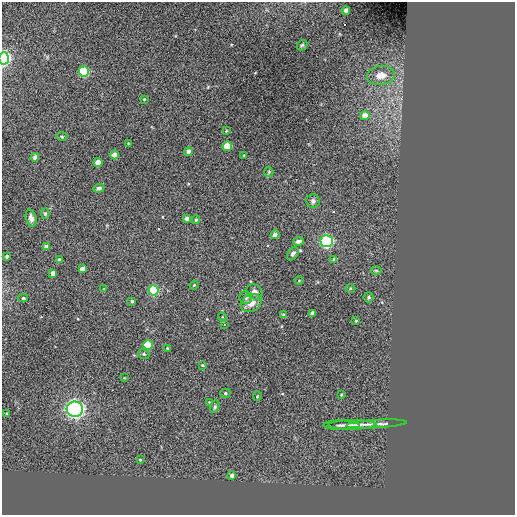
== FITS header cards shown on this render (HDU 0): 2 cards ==
NAXIS1  =                  513 / NUMBER OF ELEMENTS ALONG THIS AXIS
NAXIS2  =                  513 / NUMBER OF ELEMENTS ALONG THIS AXIS

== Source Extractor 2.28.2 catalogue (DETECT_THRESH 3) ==
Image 513 x 513 px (HDU 0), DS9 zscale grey, 1 PNG px = 1 image px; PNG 517 x 517 px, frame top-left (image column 1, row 513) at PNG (2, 2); each listed source drawn as its Kron ellipse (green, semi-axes under 4 px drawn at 4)
Background -0.00212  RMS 44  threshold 131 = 3 sigma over >= 5 px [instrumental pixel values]
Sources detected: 67; all 67 listed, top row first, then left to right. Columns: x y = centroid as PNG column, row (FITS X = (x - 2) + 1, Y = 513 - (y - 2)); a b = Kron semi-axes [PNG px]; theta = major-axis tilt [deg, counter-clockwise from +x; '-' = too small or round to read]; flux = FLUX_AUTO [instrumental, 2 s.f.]
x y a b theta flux
346 11 4 4 - 2.0e+04
302 45 6 4 43 3.8e+03
4 58 6 5 - 8.2e+05
84 72 5 5 - 3.4e+05
381 75 14 9 11 3.1e+04
144 99 4 3 - 2.9e+03
365 116 4 4 - 3.5e+04
226 131 3 3 - 2.7e+03
62 137 6 4 -2 3.5e+03
128 143 3 3 - 2.5e+03
227 146 5 5 - 1.1e+05
189 151 4 4 - 2.0e+04
114 155 4 4 - 2.7e+04
244 156 3 3 - 2.8e+03
35 157 4 4 - 6.6e+03
98 162 4 4 - 4.3e+04
269 172 5 4 - 3.1e+03
99 188 6 4 19 7.5e+03
313 201 7 6 - 9.8e+03
45 214 5 4 - 4.9e+03
31 218 8 5 -76 1.3e+04
187 218 4 4 - 1.5e+04
196 220 4 3 - 3.7e+03
275 235 4 4 - 1.8e+04
298 241 5 4 - 8.8e+03
327 241 6 6 - 7.3e+05
46 247 4 4 - 1.9e+04
293 254 7 4 57 8.3e+03
7 256 4 3 - 7.1e+03
60 260 4 3 - 1.1e+04
334 260 4 4 - 1.1e+04
82 269 4 4 - 2.2e+04
376 270 5 3 - 3.1e+03
53 273 4 4 - 1.4e+04
299 281 4 3 - 2.6e+03
194 285 4 3 - 2.7e+03
104 289 4 3 - 2.3e+03
350 289 5 3 - 3.2e+03
154 290 5 5 - 3.6e+05
254 292 8 7 - 1.3e+04
369 297 5 5 - 4.4e+03
23 298 5 4 - 3.7e+03
246 298 6 6 - 7.5e+03
132 301 3 3 - 5.8e+03
251 303 11 8 29 2.6e+04
313 313 4 4 - 1.5e+04
283 315 3 3 - 5.7e+03
222 317 4 4 - 3.0e+03
356 321 3 3 - 3.6e+03
224 324 4 3 - 2.6e+03
148 345 5 4 - 1.7e+05
167 348 2 2 - 1.9e+03
144 354 6 4 -23 4.3e+03
202 365 4 4 - 2.7e+03
124 378 4 2 - 1.8e+03
225 393 5 4 - 4.3e+03
341 395 3 3 - 3.3e+03
257 396 5 4 - 2.9e+03
209 402 2 2 - 1.8e+03
215 407 7 4 72 4.9e+03
75 409 8 7 - 1.3e+06
6 413 3 2 - 2.2e+03
376 424 30 4 3 2.0e+04
341 425 18 4 -1 9.5e+03
352 425 24 4 1 2.2e+04
140 460 3 3 - 2.7e+03
232 476 4 3 - 1.5e+04
At the frame edge (FLAGS 8, measured only in part): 1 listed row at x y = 4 58